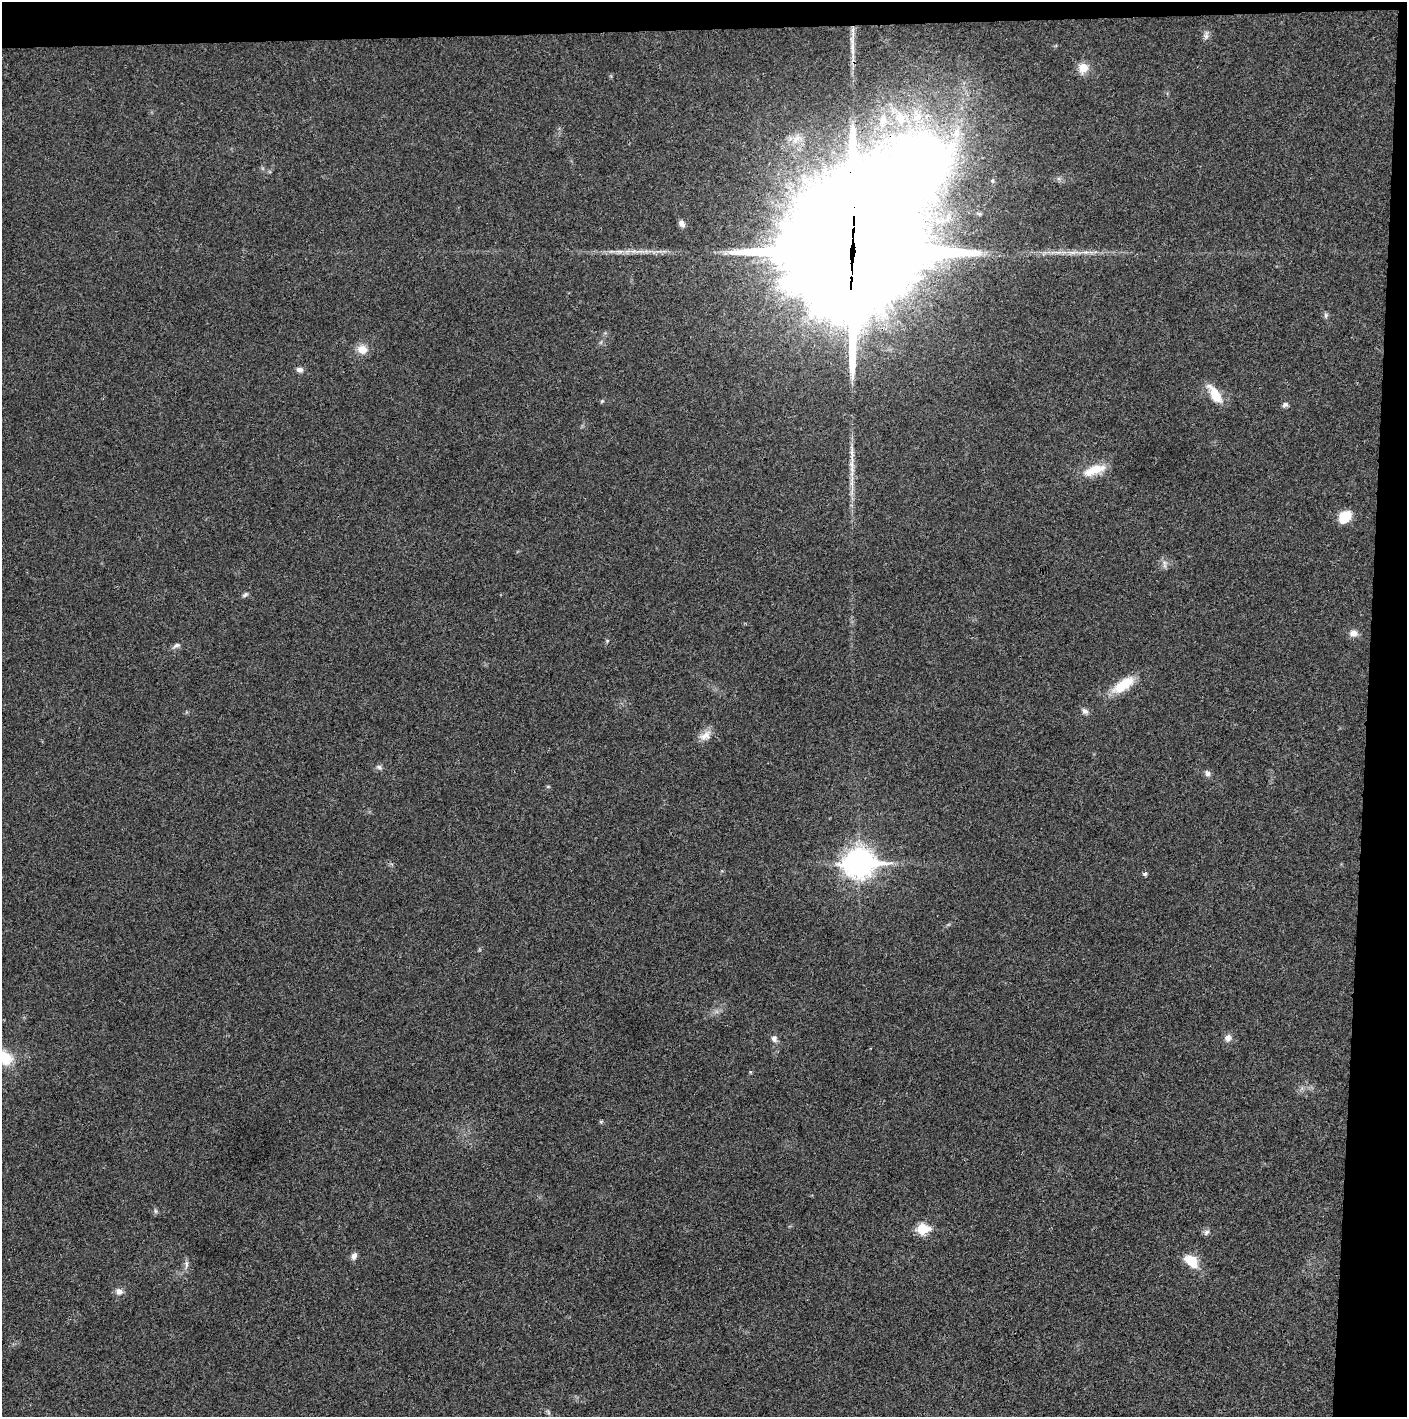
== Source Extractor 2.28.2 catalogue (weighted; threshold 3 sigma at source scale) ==
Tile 3 of 3 x 3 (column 3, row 1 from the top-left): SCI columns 2814-4218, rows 2831-4245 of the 4219 x 4245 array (HDU 1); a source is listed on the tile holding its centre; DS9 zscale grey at full resolution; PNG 1409 x 1419 px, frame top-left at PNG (2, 2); no overlay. Shown black and unused: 5% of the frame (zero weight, under 3 of 4 exposures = <1% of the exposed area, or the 3 px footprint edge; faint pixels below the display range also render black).
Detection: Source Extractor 2.28.2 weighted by HDU 2 'WHT'; one run over the whole footprint, this tile lists its part. Background 0.0195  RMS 0.0041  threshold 0.0186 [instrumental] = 3 sigma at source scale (4.5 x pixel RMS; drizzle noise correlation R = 1.50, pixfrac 1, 0.05/0.05 arcsec/px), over >= 5 px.
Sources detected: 47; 1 long thin detection or spike segment (spike, bleed or trail) — not listed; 1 inside a brighter listed object's ellipse — not listed separately; the other 45 listed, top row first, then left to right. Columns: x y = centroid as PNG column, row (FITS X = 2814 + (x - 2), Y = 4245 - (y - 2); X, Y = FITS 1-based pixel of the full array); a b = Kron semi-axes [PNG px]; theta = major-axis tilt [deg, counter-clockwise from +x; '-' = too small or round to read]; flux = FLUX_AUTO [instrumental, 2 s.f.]
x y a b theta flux
1206 35 12 7 80 1.8
852 46 28 6 89 4.9
1083 68 13 11 71 5.3
917 116 21 15 -81 11
900 119 19 12 -74 8.1
883 120 11 9 -80 2.9
881 177 15 12 3 170
682 223 8 6 -59 2
619 251 14 4 3 2.3
646 251 7 4 18 1
853 252 56 41 62 20000
1072 252 23 4 2 3.9
1326 315 8 5 73 0.92
362 349 13 11 -21 4.7
300 370 8 6 -6 1.7
1215 394 27 11 -56 8.4
602 401 5 4 - 0.56
1285 405 7 6 - 1.1
1093 470 28 13 25 9.1
1345 517 14 10 47 9.6
1164 564 13 6 -81 1.8
245 595 9 5 32 0.97
1353 633 10 9 - 2.8
607 641 5 5 - 0.51
176 645 13 6 23 1.4
1123 685 33 13 35 11
1085 711 9 7 -37 1.6
705 735 18 11 37 4
379 767 9 6 -23 1.2
1207 773 9 7 -62 1.5
548 787 6 4 0 0.47
859 863 13 10 3 480
1145 874 6 4 14 0.96
1228 1038 8 8 - 2.5
774 1039 9 7 -72 1.8
4 1057 16 11 -32 16
601 1122 6 4 -45 0.54
155 1211 6 5 - 0.81
923 1229 7 6 - 24
1206 1232 8 7 - 1.3
354 1256 9 7 65 1.7
1191 1261 20 12 -42 8.6
186 1264 12 6 87 1.6
119 1291 10 9 - 2.2
548 1412 8 4 -54 0.75
Overlapping masked pixels (flux is a lower limit): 2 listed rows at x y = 881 177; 853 252
Isophote crosses this tile's border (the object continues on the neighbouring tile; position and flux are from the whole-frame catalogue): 1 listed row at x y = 4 1057